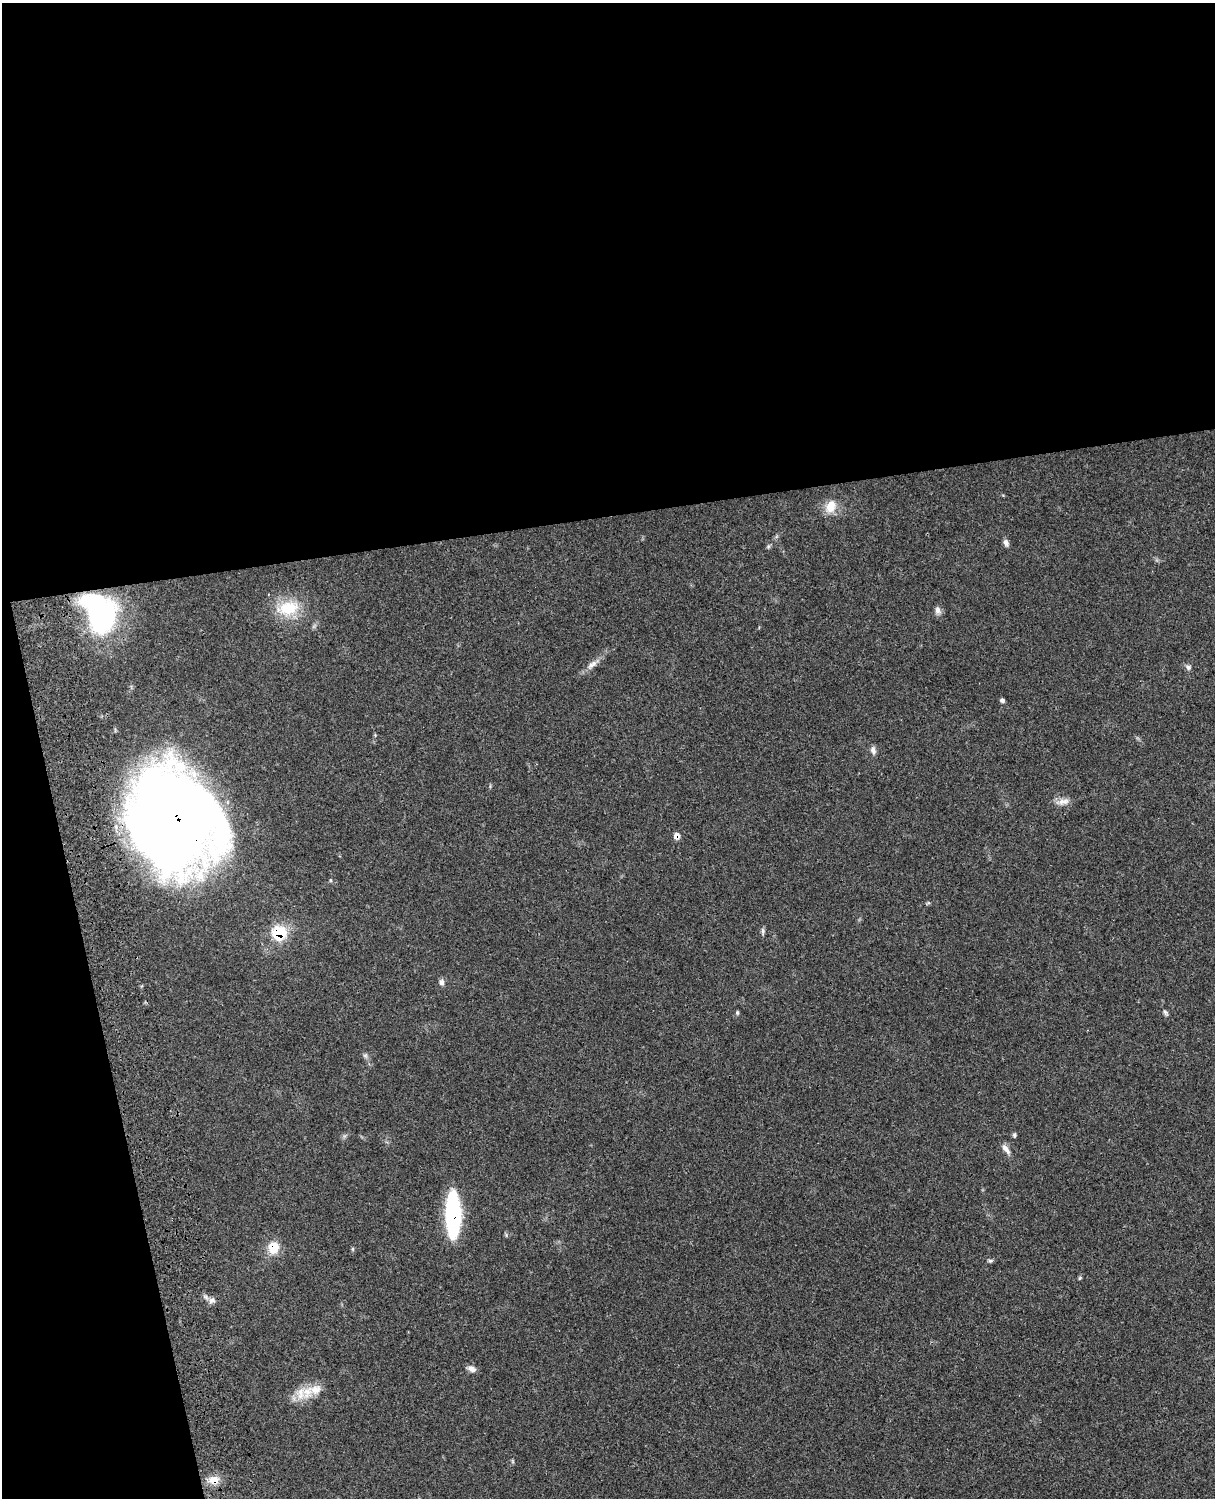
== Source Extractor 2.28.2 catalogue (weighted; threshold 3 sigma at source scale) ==
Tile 1 of 4 x 3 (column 1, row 1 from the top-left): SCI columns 121-1333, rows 3268-4763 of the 5089 x 4924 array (HDU 1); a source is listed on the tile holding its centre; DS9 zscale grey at full resolution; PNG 1217 x 1500 px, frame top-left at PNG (2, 3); no overlay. Shown black and unused: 40% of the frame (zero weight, under 3 of 4 exposures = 6% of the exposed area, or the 3 px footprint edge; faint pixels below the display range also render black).
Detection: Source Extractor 2.28.2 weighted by HDU 2 'WHT'; one run over the whole footprint, this tile lists its part. Background 0.0864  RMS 0.0061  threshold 0.0274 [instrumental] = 3 sigma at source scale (4.5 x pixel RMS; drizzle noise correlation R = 1.50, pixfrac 1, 0.05/0.05 arcsec/px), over >= 5 px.
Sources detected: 30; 1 inside a brighter listed object's ellipse — not listed separately; the other 29 listed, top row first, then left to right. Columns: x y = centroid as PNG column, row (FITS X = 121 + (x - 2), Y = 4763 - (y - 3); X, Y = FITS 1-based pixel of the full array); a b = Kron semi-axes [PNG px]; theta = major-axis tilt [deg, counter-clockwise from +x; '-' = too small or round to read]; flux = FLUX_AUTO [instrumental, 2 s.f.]
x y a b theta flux
831 506 18 12 68 8.7
1006 543 10 6 -69 2.1
288 608 32 19 13 22
937 610 11 7 -89 2.7
100 613 47 32 -64 100
592 664 17 7 40 4.3
1188 667 9 7 -42 1.7
1002 700 5 4 - 1.5
873 750 11 6 -77 2.5
1063 802 21 8 11 4.5
175 818 80 68 -75 1000
676 836 7 7 - 3.4
763 931 9 5 -83 1.3
279 933 10 9 - 35
441 982 8 7 - 2.2
1165 1012 11 5 -53 1.4
737 1013 6 4 -71 0.82
365 1056 7 5 -30 1.3
1014 1135 6 4 80 1
1006 1149 15 7 -52 3.3
453 1215 37 12 -89 83
273 1248 13 12 - 11
353 1249 6 4 -90 0.71
990 1261 7 5 6 1
1080 1278 5 4 - 0.73
212 1300 9 7 18 2.7
472 1369 11 7 -22 3
308 1392 24 15 60 12
213 1480 15 12 3 6.9
Overlapping masked pixels (flux is a lower limit): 6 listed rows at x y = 175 818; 676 836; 279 933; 453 1215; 273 1248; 213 1480